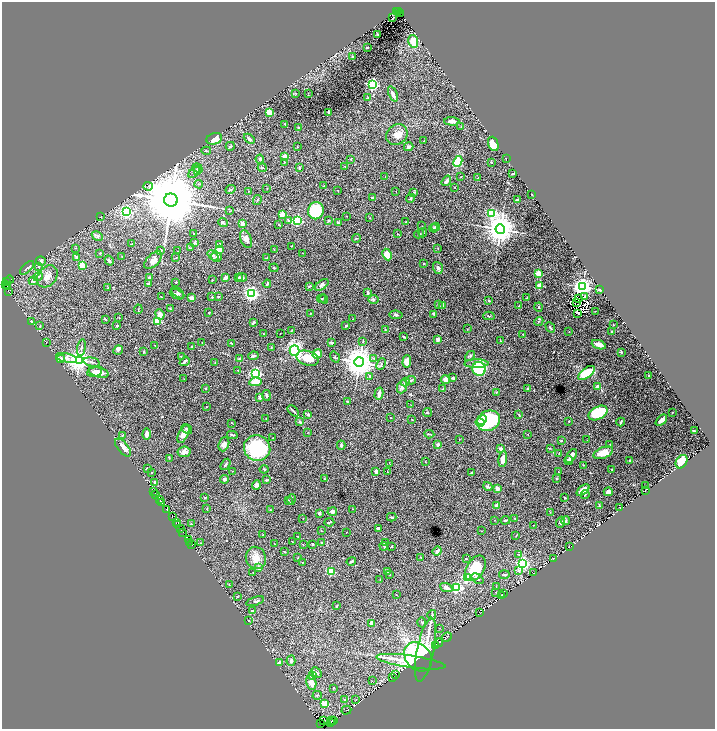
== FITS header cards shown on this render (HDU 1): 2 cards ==
NAXIS1  =                 1425
NAXIS2  =                 1453

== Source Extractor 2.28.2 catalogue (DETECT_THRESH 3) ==
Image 1425 x 1453 px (HDU 1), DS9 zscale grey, zoomed out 1/2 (1 PNG px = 2 x 2 image px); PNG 717 x 731 px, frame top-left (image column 1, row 1453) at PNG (2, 2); each listed source drawn as its Kron ellipse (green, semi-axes under 4 px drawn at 4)
Background 1.97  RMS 0.026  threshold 0.079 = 3 sigma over >= 5 px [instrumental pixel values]
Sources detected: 504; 60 cannot appear on this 1/2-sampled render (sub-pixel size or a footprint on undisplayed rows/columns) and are neither listed nor drawn; the other 444 listed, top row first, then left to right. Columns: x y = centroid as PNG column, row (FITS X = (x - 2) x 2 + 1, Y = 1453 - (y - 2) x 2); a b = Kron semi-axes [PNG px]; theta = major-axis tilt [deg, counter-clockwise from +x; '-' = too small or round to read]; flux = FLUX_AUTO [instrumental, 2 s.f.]
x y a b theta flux
396 11 3 2 - 890
399 11 2 1 - 840
401 13 4 2 - 1500
393 18 3 1 - 4.5
378 34 3 2 - 4.1
413 41 6 4 -80 92
367 48 2 2 - 21
352 57 2 2 - 4.5
372 84 3 3 - 1200
296 93 3 2 - 3.2
308 93 2 2 - 1.9
393 94 8 4 -68 20
368 98 4 3 - 4.5
269 112 3 2 - 230
329 112 4 2 - 11
452 121 7 3 -3 31
285 124 2 2 - 6
461 126 2 2 - 1.8
299 128 4 3 - 7.6
397 135 11 9 40 45
214 139 8 5 18 59
249 139 6 3 -41 12
424 141 3 2 - 2.4
493 144 7 5 -69 67
230 146 4 4 - 8.4
297 147 3 2 - 2
409 147 5 3 - 18
206 151 5 2 - 4.6
284 157 2 2 - 120
260 159 4 4 - 9.1
506 159 2 1 - 1.2
351 160 3 2 - 2.5
458 161 5 4 - 130
284 162 3 2 - 2.4
491 162 2 2 - 4.5
345 166 3 2 - 3
299 167 3 2 - 6.7
198 168 5 4 - 11
262 168 4 2 - 3.7
198 170 4 3 - 15
194 172 7 3 45 9.9
513 174 3 2 - 5.7
385 176 2 1 - 1.3
461 176 2 2 - 2.2
477 178 2 2 - 1.4
446 181 6 3 53 11
199 184 4 2 - 3.8
148 186 4 2 - 3.5
324 186 2 2 - 2.6
267 188 3 2 - 1.7
455 188 2 1 - 1.9
230 189 5 3 - 4.6
248 191 2 1 - 1.6
338 191 2 2 - 1.6
396 191 2 1 - 2.8
414 192 4 3 - 3.9
532 194 2 2 - 5.9
372 197 2 2 - 18
411 198 4 3 - 5.3
171 200 7 6 - 73000
257 200 5 2 - 4
518 200 3 2 - 19
230 211 3 2 - 2.5
316 211 8 8 - 220
126 212 3 3 - 870
492 213 4 3 - 380
282 214 2 2 - 110
346 216 2 1 - 1.5
101 217 3 2 - 1.6
370 218 2 2 - 1.7
288 220 4 3 - 7.8
297 220 3 3 - 830
329 220 2 2 - 16
406 222 2 2 - 10
223 223 5 2 - 4.8
338 223 3 2 - 7.5
243 224 2 2 - 69
279 225 4 2 - 3
422 226 2 2 - 1.6
436 227 4 4 - 8.5
433 228 4 3 - 4.9
500 229 4 4 - 11000
194 233 2 2 - 10
423 233 5 3 - 8.3
397 234 3 2 - 2.3
419 234 5 3 - 5.7
97 236 6 3 -30 14
357 238 4 2 - 2.9
246 239 9 5 -68 26
194 243 4 3 - 6.9
132 244 4 2 - 2.9
220 245 4 2 - 16
291 246 2 2 - 2.1
75 248 3 2 - 2.8
190 248 3 2 - 2.4
438 249 2 2 - 1.7
161 250 4 3 - 9.9
219 250 3 2 - 170
274 250 2 2 - 2
177 251 2 1 - 1.3
100 253 2 2 - 1.9
303 253 2 1 - 3
387 254 6 4 -64 74
213 255 6 3 -38 7.4
122 256 2 2 - 1.8
216 257 5 5 - 10
76 258 4 3 - 8.8
176 258 2 2 - 4
267 258 2 2 - 6.5
153 260 11 6 45 33
41 261 5 4 - 14
109 261 5 3 - 6.2
424 264 2 2 - 4.2
82 265 3 2 - 170
39 266 3 2 - 3.5
27 268 9 3 43 9.2
274 268 4 2 - 3.7
438 268 6 4 -74 13
538 273 3 2 - 180
38 276 5 4 - 9.5
47 276 12 9 51 41
149 277 3 3 - 8.7
239 277 4 3 - 8.3
242 277 5 3 - 6.7
225 278 4 2 - 15
10 280 4 3 - 470
212 280 3 2 - 2.1
33 281 4 4 - 12
7 282 2 2 - 500
176 282 2 2 - 10
148 284 2 2 - 15
267 284 4 2 - 13
5 285 3 2 - 320
322 285 8 4 36 14
540 285 2 2 - 130
309 286 4 3 - 5.3
7 287 2 1 - 450
582 287 4 4 - 3300
108 288 2 2 - 4.4
600 290 2 2 - 30
8 292 3 1 - 120
368 292 4 3 - 10
178 293 7 4 -36 9.1
177 294 7 4 -23 12
251 294 3 3 - 1700
161 297 2 2 - 3.5
212 297 3 3 - 5.2
218 297 2 2 - 14
585 297 2 1 - 1.5
192 298 2 2 - 59
527 298 3 2 - 5.1
579 298 2 1 - 0.99
322 299 4 3 - 5.5
324 299 5 2 - 3.9
373 299 5 4 - 10
488 301 3 2 - 2.6
576 302 2 1 - 3.7
438 304 3 2 - 4.8
442 305 2 2 - 30
518 306 2 2 - 2.8
539 307 4 3 - 4.3
138 309 4 2 - 3.8
170 309 3 2 - 3.3
595 311 3 1 - 1.7
209 313 2 2 - 2.6
310 313 3 2 - 2.5
160 314 5 4 - 29
433 314 3 2 - 4.7
578 314 2 1 - 3
396 315 6 4 -8 7.5
489 316 5 3 - 6.3
119 317 2 1 - 1.9
105 319 3 2 - 4.1
353 319 2 1 - 2.9
31 321 3 2 - 7.6
157 321 3 3 - 190
539 321 5 4 - 7.1
253 323 4 2 - 10
613 325 2 2 - 3
40 326 3 2 - 3.7
117 326 3 2 - 3.5
346 326 3 2 - 5.9
550 327 6 2 -50 5.2
467 329 2 2 - 1.6
385 330 3 2 - 3.8
291 331 3 2 - 2.2
569 332 2 1 - 2
612 332 2 2 - 16
263 333 2 2 - 1.8
280 334 2 1 - 1.8
523 334 2 2 - 3.2
404 337 4 2 - 4.6
438 339 3 3 - 17
363 341 3 2 - 2.7
501 341 2 2 - 1.8
46 342 2 1 - 2.5
331 342 3 2 - 8.7
202 343 2 1 - 1.6
231 343 3 2 - 3.9
155 345 2 1 - 1.5
599 345 7 3 -21 31
192 346 2 2 - 1.9
81 348 8 3 79 8.3
271 348 2 2 - 3.6
118 350 5 4 - 9.5
295 351 5 5 - 630
144 352 3 2 - 3.8
621 352 3 2 - 4.7
317 354 5 3 - 140
253 356 5 2 - 12
470 356 5 4 - 7.7
181 357 3 2 - 2.5
335 357 6 3 -56 6
66 358 11 4 -13 20
308 358 11 7 -16 87
374 358 4 3 - 9.8
61 359 4 4 - 14
240 359 2 2 - 25
79 360 4 4 - 4900
185 361 5 2 - 15
92 362 8 3 -12 9.9
215 362 3 2 - 3.2
359 362 5 4 - 12000
407 362 6 4 87 35
381 364 6 4 64 9.3
476 364 12 4 1 32
479 369 7 7 - 310
238 370 3 2 - 3
95 372 7 5 8 35
99 372 10 5 -17 34
256 373 3 3 - 1100
587 373 10 5 36 150
648 375 2 2 - 2.5
370 376 4 3 - 5.2
453 378 3 3 - 7
184 379 2 1 - 1.2
446 379 5 4 - 32
411 380 5 3 - 7.1
255 382 6 4 10 55
405 382 4 3 - 8.7
597 386 3 3 - 16
402 387 7 5 67 20
205 388 2 2 - 3.2
527 388 3 3 - 3.4
443 389 3 3 - 6.4
496 392 3 2 - 3
379 394 6 3 76 21
266 395 5 3 - 7.8
260 397 2 2 - 39
347 401 2 2 - 6.4
411 405 2 1 - 1.4
207 407 2 2 - 1.9
293 411 7 2 -45 7.6
672 412 2 2 - 2.1
427 413 4 2 - 3.9
598 413 10 6 28 250
308 414 4 3 - 9.9
519 415 4 2 - 3.1
390 417 3 2 - 1.4
266 418 2 2 - 1.8
412 419 2 2 - 3.2
482 420 5 3 - 41
661 420 6 3 44 21
488 421 12 10 23 370
569 421 2 2 - 3
299 422 4 3 - 5.7
480 422 4 3 - 43
621 422 4 2 - 5.8
232 423 3 2 - 2.4
187 429 6 3 -38 9.3
694 431 2 2 - 3.5
308 433 2 2 - 2
147 434 5 3 - 33
183 434 10 4 63 32
429 434 5 2 - 5.1
122 435 3 2 - 2.4
232 435 5 2 - 6.7
528 435 3 1 - 1.5
273 438 2 2 - 3.9
459 439 2 2 - 1.7
587 440 2 2 - 1.7
561 441 4 3 - 5.8
224 444 7 5 69 25
341 445 4 3 - 7.8
438 445 2 2 - 45
610 445 2 2 - 3.6
123 448 11 5 -51 34
257 448 13 13 - 370
501 449 2 2 - 50
550 449 3 2 - 2.2
184 452 6 5 - 24
559 453 3 2 - 2.6
603 453 10 5 22 71
571 456 8 3 57 37
169 458 3 2 - 2.1
503 459 8 4 81 46
569 460 4 3 - 12
630 460 2 2 - 2.2
425 461 2 1 - 1.9
682 462 7 5 55 150
389 463 2 1 - 1.4
225 464 6 2 56 6.3
584 465 3 2 - 2.6
147 469 3 2 - 3.7
264 469 4 2 - 3.4
612 469 2 2 - 5.8
232 471 2 2 - 2.3
558 471 2 2 - 4.5
152 472 2 1 - 2.1
376 472 3 3 - 19
387 472 2 2 - 2
471 473 3 1 - 3.4
224 479 5 3 - 9.4
324 479 3 2 - 3.9
556 479 3 2 - 4.5
267 480 4 3 - 4.4
155 482 4 3 - 4.7
256 485 5 4 - 13
645 485 2 1 - 1.3
488 487 5 4 - 8.6
497 489 4 3 - 20
583 490 7 3 39 61
645 491 2 1 - 1.3
154 492 2 1 - 69
608 492 4 3 - 16
585 494 4 3 - 6.2
156 495 3 1 - 27
564 497 3 2 - 5
205 498 3 2 - 3
159 499 2 1 - 260
292 499 5 2 - 4.5
288 500 3 2 - 2.2
161 502 4 1 - 270
497 506 2 2 - 64
599 506 4 2 - 6.2
620 507 3 3 - 3.2
207 508 3 2 - 2.7
353 509 2 2 - 2
167 510 2 1 - 260
270 510 2 2 - 2.8
332 512 5 3 - 19
550 512 2 2 - 2.5
319 514 2 2 - 28
172 517 2 1 - 280
392 517 4 3 - 6
515 518 3 2 - 2.4
303 519 2 2 - 1.6
495 520 2 2 - 2.4
505 520 4 3 - 5
566 520 4 3 - 5.2
329 522 5 2 - 6.2
561 522 6 4 71 10
176 523 2 1 - 340
192 524 4 2 - 3.5
178 525 3 1 - 630
533 525 2 1 - 1.4
378 528 3 3 - 8.6
181 529 2 1 - 340
321 531 3 2 - 2.9
482 531 2 1 - 2.2
183 532 3 1 - 110
346 532 2 1 - 2.8
263 535 2 2 - 3.2
298 536 2 1 - 3.6
516 536 3 2 - 2.1
189 540 2 1 - 210
292 542 3 1 - 2.2
190 543 2 1 - 46
200 543 3 2 - 2.7
322 543 3 2 - 3
385 543 2 2 - 6.8
275 544 2 2 - 1.6
312 544 2 2 - 4.7
192 545 3 1 - 120
303 545 2 2 - 2.8
384 546 4 2 - 2.9
392 546 3 2 - 3
569 547 2 2 - 1.3
437 551 5 3 - 15
284 552 3 2 - 3.6
519 554 3 3 - 3.6
421 557 3 2 - 2.1
256 558 11 10 - 55
298 558 3 2 - 2.3
466 559 3 2 - 2.3
553 559 2 1 - 1.1
351 561 5 2 - 6
302 562 2 2 - 4
522 563 3 3 - 1300
259 568 3 3 - 17
476 568 14 8 60 230
519 570 3 2 - 22
331 571 3 3 - 260
387 571 3 3 - 12
253 572 2 2 - 1.6
534 573 2 1 - 1.6
389 574 4 2 - 2.7
504 575 5 3 - 6.8
467 577 3 3 - 490
380 579 2 2 - 2.1
477 579 7 3 -39 9.4
229 585 3 2 - 2.1
457 587 3 3 - 760
496 587 2 2 - 2
446 588 6 4 -21 22
496 592 2 2 - 2.6
503 593 3 2 - 1.6
396 595 2 1 - 1.2
502 596 3 2 - 2.4
237 597 3 2 - 3.2
255 601 9 3 18 9.2
337 606 4 2 - 5.8
252 611 4 2 - 4.3
480 612 2 1 - 1.6
432 615 5 3 - 7.2
248 620 2 1 - 1.4
422 622 5 3 - 3.9
371 623 3 2 - 24
440 628 3 1 - 1.5
447 637 5 2 - 3.9
439 643 5 3 - 4
435 646 3 2 - 1.5
426 650 33 8 79 200
418 657 16 12 -51 590
291 661 5 4 - 10
411 662 35 6 -8 180
279 663 4 4 - 14
316 673 6 3 -46 10
396 674 2 1 - 1.6
313 675 4 3 - 47
392 677 2 1 - 1.9
372 681 3 2 - 1.7
311 683 7 5 -79 41
333 688 3 2 - 3.4
317 695 4 2 - 4.1
344 700 3 3 - 4.9
356 700 2 2 - 1.9
325 704 3 2 - 130
346 710 5 1 - 2.3
323 720 3 2 - 2200
331 720 3 1 - 210
334 720 2 2 - 180
331 722 2 1 - 140
321 723 3 1 - 74
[60 sub-pixel or undisplayed-footprint detections neither listed nor drawn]